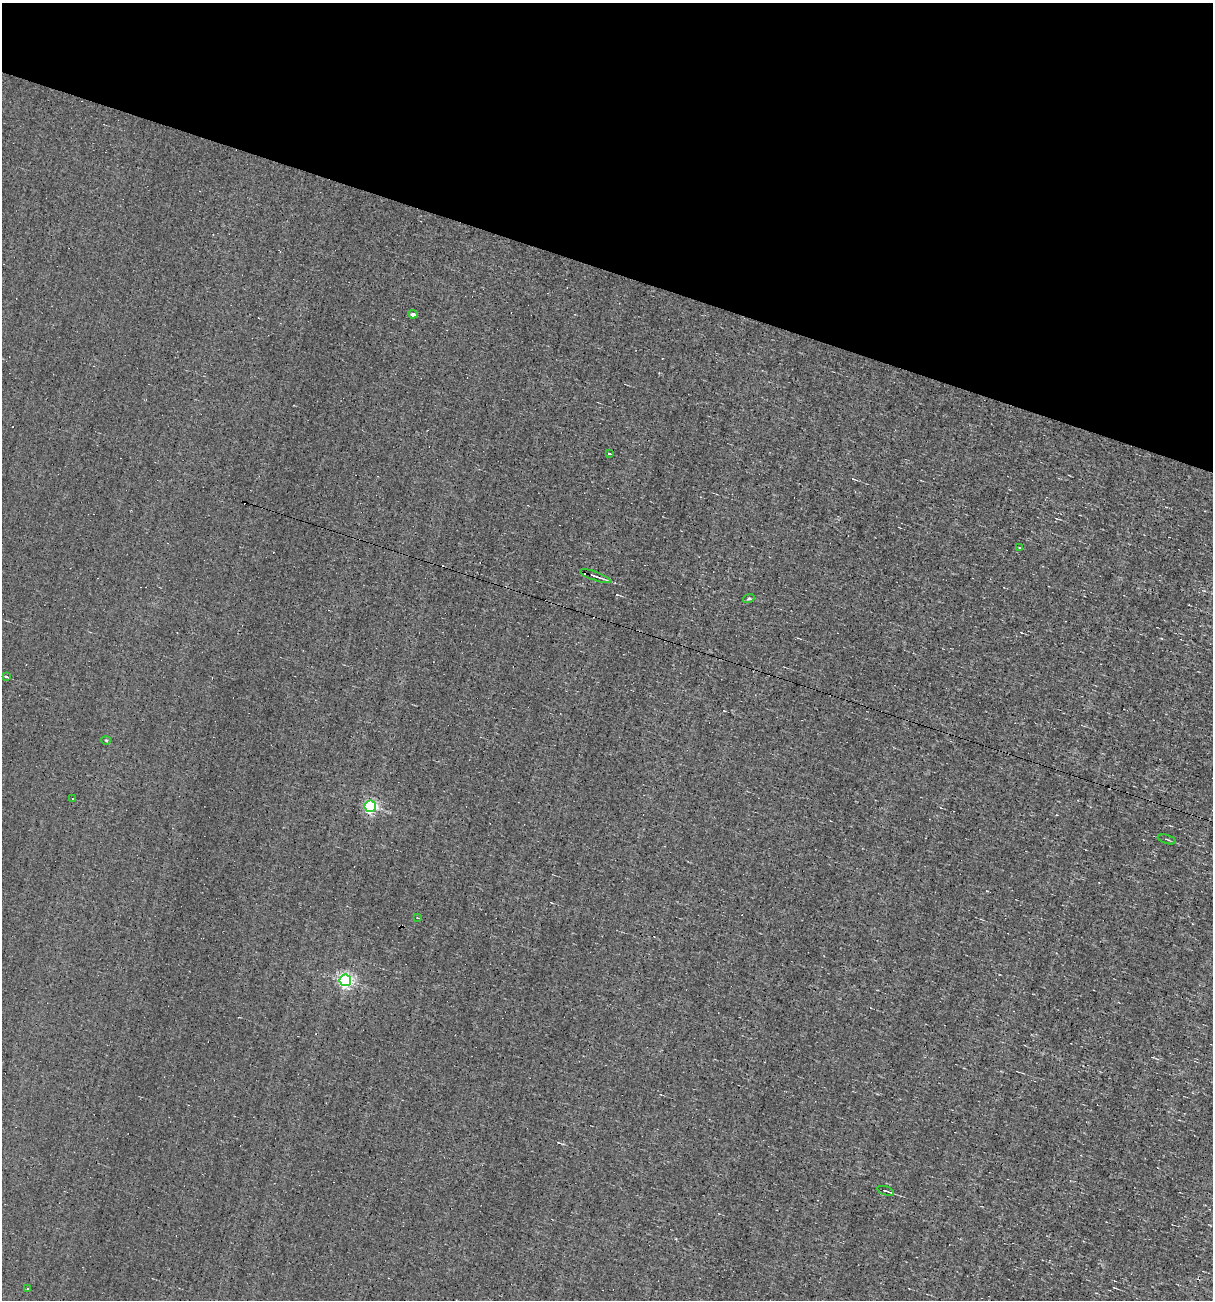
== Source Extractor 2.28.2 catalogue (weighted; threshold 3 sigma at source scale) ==
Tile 2 of 4 x 4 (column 2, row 1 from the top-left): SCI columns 1326-2536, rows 3897-5194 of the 5198 x 5194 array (HDU 1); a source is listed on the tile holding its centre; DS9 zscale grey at full resolution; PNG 1215 x 1302 px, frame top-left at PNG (2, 3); each listed source drawn as its Kron ellipse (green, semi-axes under 4 px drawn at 4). Shown black and unused: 21% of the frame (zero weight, under 3 of 4 exposures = <1% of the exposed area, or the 3 px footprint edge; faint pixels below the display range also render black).
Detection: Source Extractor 2.28.2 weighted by HDU 2 'WHT'; one run over the whole footprint, this tile lists its part. Background -0.00129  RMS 0.035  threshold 0.158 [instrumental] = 3 sigma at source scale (4.5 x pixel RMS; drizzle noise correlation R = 1.50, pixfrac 1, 0.05/0.05 arcsec/px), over >= 5 px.
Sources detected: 19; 5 cosmic-ray / hot-pixel residue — neither listed nor drawn; the other 14 listed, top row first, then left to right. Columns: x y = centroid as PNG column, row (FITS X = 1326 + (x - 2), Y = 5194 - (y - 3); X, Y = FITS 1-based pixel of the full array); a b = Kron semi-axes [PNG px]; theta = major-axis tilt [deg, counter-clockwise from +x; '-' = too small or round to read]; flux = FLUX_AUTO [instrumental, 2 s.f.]
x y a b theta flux
413 314 4 4 - 12
609 453 3 3 - 26
1020 547 3 2 - 3.3
596 576 16 3 -19 12
749 599 6 3 18 4.5
6 677 3 3 - 42
106 740 5 3 - 3.2
73 798 3 2 - 3.4
370 806 6 5 - 580
1167 839 9 2 -17 3.4
417 918 3 2 - 2.7
345 980 6 6 - 890
886 1191 8 2 -18 6
28 1288 3 3 - 14